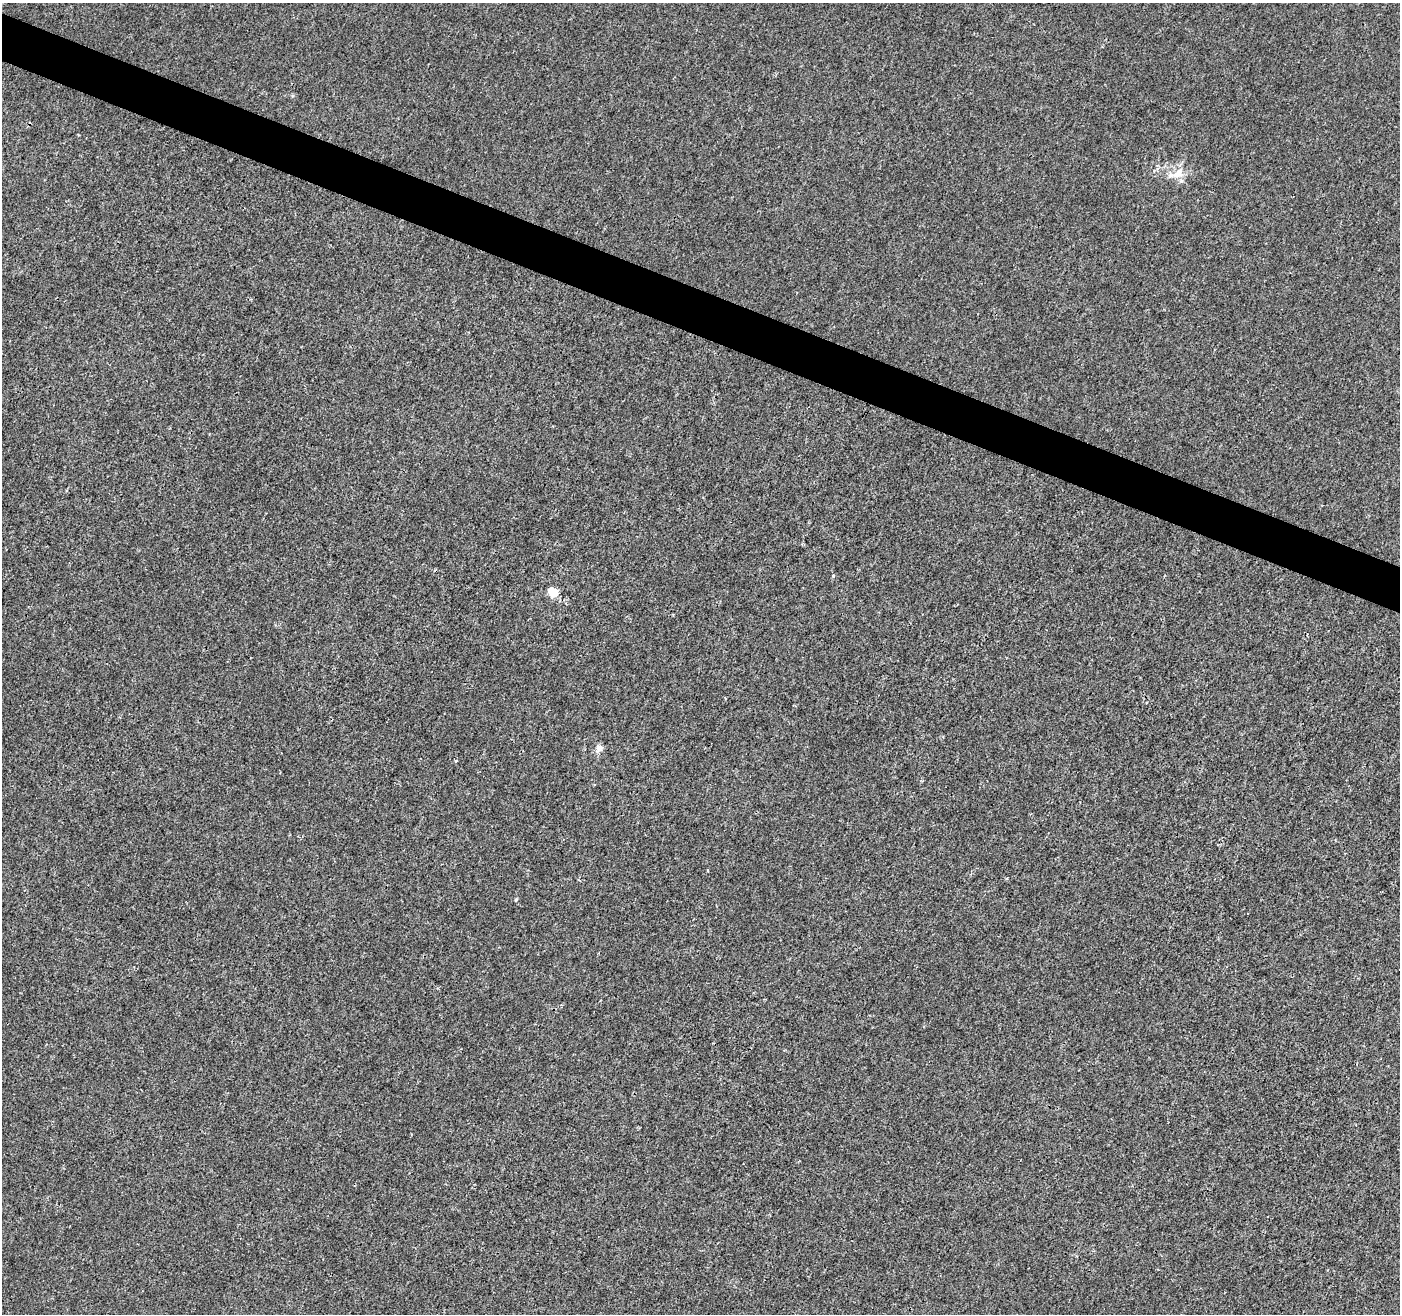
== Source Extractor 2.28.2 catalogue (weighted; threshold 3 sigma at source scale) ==
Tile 11 of 4 x 4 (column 3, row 3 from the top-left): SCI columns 2806-4203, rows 1584-2895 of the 5602 x 5727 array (HDU 1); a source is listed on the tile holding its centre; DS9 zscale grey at full resolution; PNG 1402 x 1316 px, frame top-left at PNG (2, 3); no overlay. Shown black and unused: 4% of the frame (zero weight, under 3 of 4 exposures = <1% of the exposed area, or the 3 px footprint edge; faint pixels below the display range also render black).
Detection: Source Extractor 2.28.2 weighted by HDU 2 'WHT'; one run over the whole footprint, this tile lists its part. Background 1.73e-04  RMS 0.0017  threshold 0.00773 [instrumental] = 3 sigma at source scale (4.5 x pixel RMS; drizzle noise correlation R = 1.50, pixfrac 1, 0.0396/0.0396 arcsec/px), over >= 5 px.
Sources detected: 7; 1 cosmic-ray / hot-pixel residue — not listed; the other 6 listed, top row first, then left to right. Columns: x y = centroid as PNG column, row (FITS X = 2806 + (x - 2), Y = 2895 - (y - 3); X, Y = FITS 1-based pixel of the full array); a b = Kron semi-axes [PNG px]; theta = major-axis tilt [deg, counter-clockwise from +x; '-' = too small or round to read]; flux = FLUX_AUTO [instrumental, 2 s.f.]
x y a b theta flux
1178 174 18 9 34 1.9
833 576 5 4 - 0.2
553 592 5 5 - 7.3
599 748 9 8 - 0.92
708 870 4 2 - 0.14
516 900 5 3 - 0.16